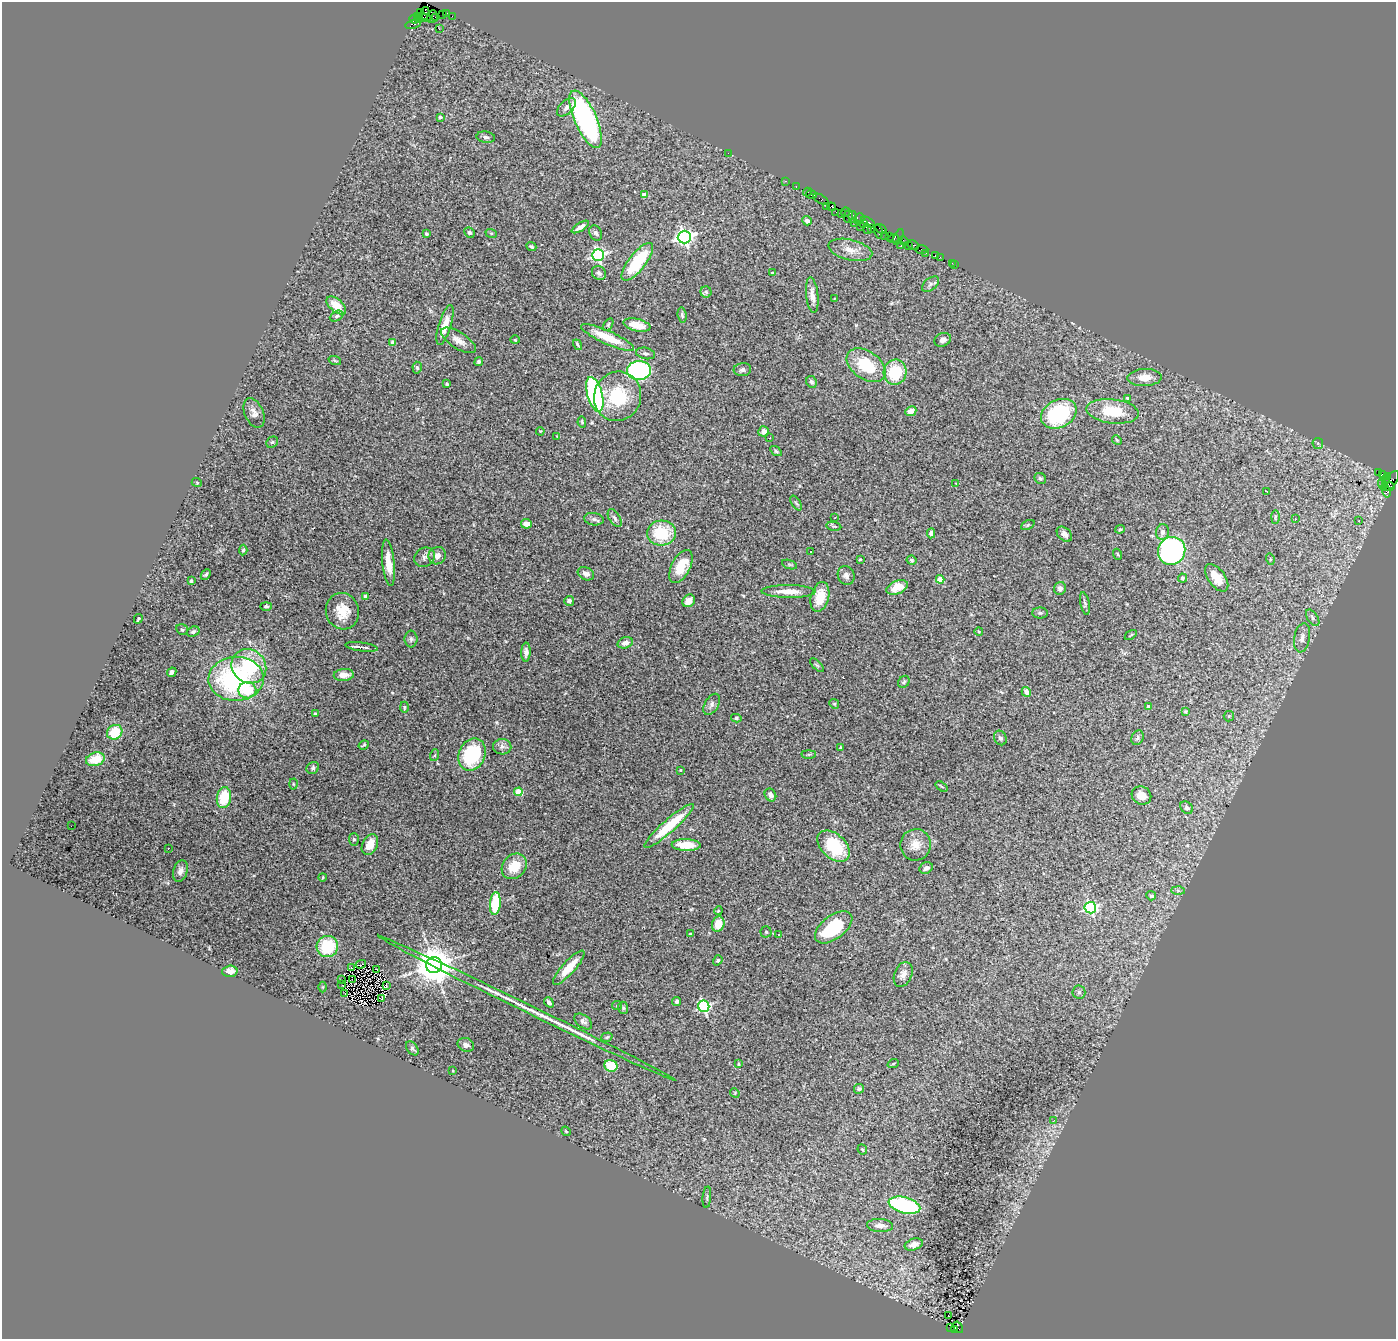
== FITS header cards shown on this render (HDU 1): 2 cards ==
NAXIS1  =                 1394
NAXIS2  =                 1337

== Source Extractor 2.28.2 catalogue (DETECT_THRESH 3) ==
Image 1394 x 1337 px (HDU 1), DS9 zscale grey, 1 PNG px = 1 image px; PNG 1398 x 1341 px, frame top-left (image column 1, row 1337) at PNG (2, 2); each listed source drawn as its Kron ellipse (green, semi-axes under 4 px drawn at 4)
Background 4.11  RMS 0.11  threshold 0.333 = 3 sigma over >= 5 px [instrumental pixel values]
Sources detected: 282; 3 with non-positive FLUX_AUTO (blend fragments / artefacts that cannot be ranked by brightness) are neither listed nor drawn; the other 279 listed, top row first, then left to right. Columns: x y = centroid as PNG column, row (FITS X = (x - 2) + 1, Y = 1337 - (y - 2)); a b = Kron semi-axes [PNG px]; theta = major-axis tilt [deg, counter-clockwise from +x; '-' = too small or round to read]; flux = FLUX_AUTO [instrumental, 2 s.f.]
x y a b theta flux
420 13 2 2 - 44
447 13 4 3 - 110
425 14 6 3 74 260
442 14 2 2 - 13
418 16 3 2 - 120
452 16 3 2 - 5.7
424 17 8 3 -12 190
432 17 6 5 - 14
435 17 3 2 - 68
414 19 5 4 - 77
420 19 3 3 - 66
413 24 7 3 13 58
439 29 2 2 - 4.2
566 107 11 6 44 34
440 117 4 3 - 18
586 119 31 11 -66 1700
486 137 9 5 -8 21
728 153 2 2 - 73
785 181 3 2 - 37
796 187 3 2 - 50
807 192 4 3 - 88
811 194 5 3 - 110
644 195 4 4 - 74
821 199 8 4 -29 72
827 207 3 3 - 63
832 207 4 3 - 96
836 212 2 2 - 21
845 212 5 2 - 33
841 213 3 2 - 35
848 216 6 3 76 140
853 217 6 3 -86 46
859 219 6 5 - 58
807 221 5 4 - 36
854 222 3 3 - 62
868 222 7 3 -32 95
863 224 2 2 - 50
860 226 2 2 - 31
580 227 10 4 32 37
872 228 3 3 - 60
867 229 5 4 - 180
881 229 6 2 -30 66
878 232 7 3 -77 58
469 233 5 5 - 15
491 233 6 4 -18 9.1
596 233 8 6 -61 16
426 234 3 3 - 11
885 235 2 2 - 11
889 236 2 2 - 39
684 237 7 6 - 2600
898 237 8 2 67 9.5
893 238 5 4 - 73
904 241 5 2 - 32
901 245 2 2 - 14
913 245 6 4 -26 150
531 246 5 4 - 10
908 246 3 2 - 38
850 250 22 10 -13 90
921 250 7 3 -1 69
926 253 2 2 - 6.2
598 255 6 6 - 1600
936 255 3 3 - 110
940 257 3 2 - 7.5
637 262 23 8 52 420
952 263 2 2 - 4.8
955 265 2 2 - 4.8
599 273 7 6 - 21
772 273 3 2 - 11
930 284 10 6 39 23
706 292 5 5 - 14
812 295 18 6 -84 56
834 299 4 2 - 5.3
336 305 12 6 -41 120
682 315 7 4 -81 15
337 316 7 5 28 15
445 325 20 6 73 93
608 325 7 4 59 10
637 325 14 6 -12 100
608 337 29 6 -24 230
458 340 20 8 -33 68
515 340 4 4 - 6.7
943 340 8 6 27 29
393 342 4 3 - 33
577 345 5 3 - 10
646 353 10 5 -11 20
335 361 6 4 -20 8.8
479 362 4 4 - 14
866 365 22 14 -35 320
417 368 6 4 -85 15
639 370 12 9 1 1300
742 370 8 6 9 24
895 372 13 11 76 310
1145 378 17 8 2 100
812 382 6 5 - 15
447 384 3 3 - 8.5
595 394 18 7 -75 1300
618 396 25 23 70 370
1127 398 4 3 - 9.2
911 411 6 5 - 65
1113 411 26 12 -7 250
254 413 15 9 -66 42
1059 414 19 13 28 670
582 422 5 4 - 8.8
540 431 4 3 - 6.1
764 432 5 5 - 45
557 436 3 3 - 4.7
770 438 3 2 - 23
1117 440 5 4 - 8.4
272 442 6 5 - 11
1318 443 6 5 - 11
776 451 6 3 -33 13
1378 473 3 3 - 170
1382 474 2 2 - 9.1
1387 476 2 2 - 10
1040 478 6 5 - 14
1385 479 4 3 - 30
1390 481 12 6 52 240
197 483 5 3 - 5.9
956 484 4 4 - 7
1382 484 6 2 -74 76
1389 487 5 3 - 160
1267 491 3 2 - 10
1386 491 6 4 -77 150
796 503 8 3 -57 12
835 517 2 2 - 5.3
1275 517 7 3 89 8.5
615 518 10 5 -58 23
594 519 10 6 -9 23
1295 519 3 2 - 9.9
1359 521 3 3 - 8
526 524 5 4 - 49
1028 525 7 4 26 11
834 526 7 3 -7 10
1120 529 5 4 - 8.4
1162 532 8 6 79 32
661 533 14 12 5 330
931 533 5 4 - 34
1064 534 9 6 -44 32
243 550 5 4 - 11
1172 551 14 13 - 1400
811 552 3 2 - 8.2
1117 554 5 3 - 6.1
437 556 9 8 - 42
425 557 11 9 32 34
860 559 3 2 - 5.7
1270 559 6 3 -73 8
912 560 5 4 - 14
388 563 23 6 -84 110
789 564 8 3 -19 8.7
681 566 18 9 63 170
206 574 6 4 47 13
586 574 9 6 -24 37
846 575 9 8 - 32
1182 578 4 4 - 21
1217 578 16 8 -54 100
940 579 4 4 - 120
191 581 3 3 - 11
897 587 11 6 24 100
1060 588 6 6 - 30
789 591 27 6 -1 100
365 597 4 4 - 31
820 597 15 9 76 150
569 601 5 5 - 33
689 601 7 5 42 66
1085 603 11 4 -79 17
266 606 5 4 - 11
342 611 18 16 -75 150
1040 613 8 5 -1 15
1313 618 9 5 -57 23
138 619 5 3 - 9.5
182 630 6 5 - 12
979 631 4 3 - 7.1
193 632 6 5 - 17
1131 635 6 2 34 6.9
1302 638 15 8 79 49
411 639 8 6 90 17
625 643 8 5 17 37
361 647 16 2 -7 34
526 652 9 4 88 29
817 665 9 3 -45 12
249 666 18 16 -41 460
172 672 5 4 - 28
344 675 10 6 4 67
236 679 27 22 2 1200
904 682 6 5 - 12
247 690 9 8 - 230
1026 692 5 4 - 46
712 704 11 7 60 31
834 704 5 4 - 9.3
404 707 6 3 -88 8.9
1148 707 4 3 - 33
1186 711 4 4 - 9.5
315 714 3 3 - 11
1229 716 5 5 - 11
736 718 5 4 - 12
115 732 8 7 - 200
1000 738 7 6 - 19
1137 738 7 6 - 15
364 745 5 3 - 11
502 747 9 7 -3 31
841 748 4 3 - 9.2
472 754 16 13 65 480
809 754 7 4 0 9.5
435 755 6 3 70 8.2
95 759 9 6 17 170
313 768 6 5 - 15
680 770 3 2 - 4.5
293 784 5 3 - 7.4
942 786 7 3 -35 8.2
518 792 4 4 - 160
770 795 6 5 - 29
1141 795 10 8 -30 62
224 798 10 7 79 250
1187 808 7 5 -47 22
71 826 2 2 - 29
669 826 32 6 41 290
354 839 6 5 - 13
370 845 11 7 64 100
686 845 14 6 -1 150
916 845 15 15 - 89
834 846 19 12 -42 400
168 848 2 2 - 13
514 866 14 11 47 160
926 868 7 5 28 26
180 871 11 7 74 42
323 877 4 2 - 6.9
1178 890 6 4 -1 14
1151 896 5 4 - 16
495 904 11 5 85 310
1090 908 6 5 - 1100
718 911 4 3 - 7.2
718 924 8 6 75 110
834 927 22 11 37 420
766 932 5 5 - 11
690 934 4 2 - 7.4
779 934 3 3 - 15
327 947 11 10 - 310
718 960 5 4 - 9.9
361 964 5 2 - 1.3
434 965 8 8 - 20000
351 968 2 2 - 11
569 968 22 6 48 140
376 969 2 2 - 8.9
230 971 7 6 - 60
903 975 13 9 67 47
352 979 3 2 - 7.8
342 980 2 2 - 4.8
342 985 3 2 - 5.1
386 986 4 2 - 4.5
322 987 5 3 - 6.1
1079 992 6 6 - 16
345 993 2 2 - 6.5
381 999 3 2 - 12
549 1002 5 4 - 20
677 1002 5 4 - 15
617 1006 5 4 - 8.4
704 1006 6 5 - 1000
527 1008 165 3 -26 260
623 1008 6 5 - 13
583 1022 10 6 -37 24
607 1037 6 4 18 12
466 1045 8 6 -23 28
412 1048 8 5 -52 16
738 1064 3 3 - 7.8
893 1064 6 3 20 7.2
611 1066 7 6 - 160
453 1071 3 2 - 5.3
859 1089 5 4 - 18
735 1093 5 4 - 7.9
1054 1120 3 2 - 4.6
566 1131 5 4 - 9
862 1149 5 4 - 9.6
707 1197 11 4 85 14
904 1205 16 8 -15 800
880 1225 13 6 -4 59
914 1244 9 5 19 66
948 1316 3 2 - 9.8
951 1327 3 2 - 10
958 1327 6 2 -58 16
954 1329 3 2 - 34
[3 non-positive-flux detections neither listed nor drawn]